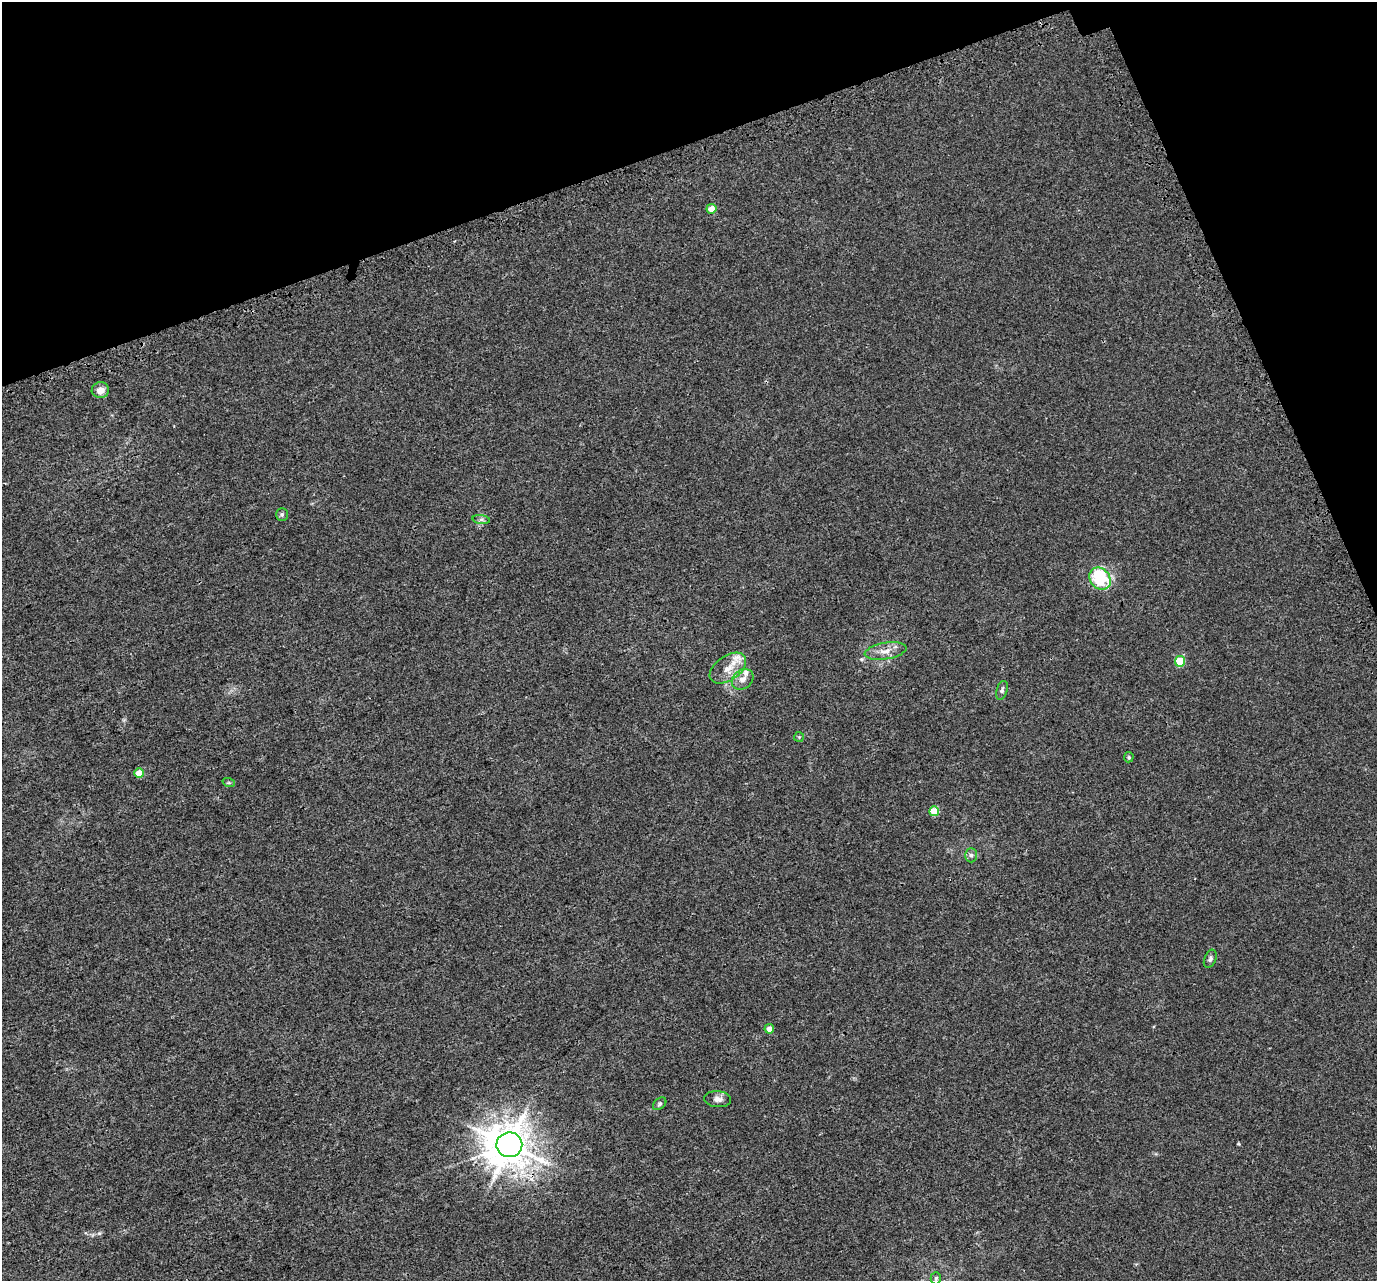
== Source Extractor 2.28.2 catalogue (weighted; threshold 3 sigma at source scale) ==
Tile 3 of 4 x 4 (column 3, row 1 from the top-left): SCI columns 2826-4200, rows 4000-5278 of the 5654 x 5495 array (HDU 1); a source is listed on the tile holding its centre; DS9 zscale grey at full resolution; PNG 1379 x 1283 px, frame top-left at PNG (2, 2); each listed source drawn as its Kron ellipse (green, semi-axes under 4 px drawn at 4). Shown black and unused: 17% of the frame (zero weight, under 3 of 4 exposures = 6% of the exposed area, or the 3 px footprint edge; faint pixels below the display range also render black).
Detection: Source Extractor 2.28.2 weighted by HDU 2 'WHT'; one run over the whole footprint, this tile lists its part. Background 0.00395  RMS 0.0025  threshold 0.0112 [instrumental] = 3 sigma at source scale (4.5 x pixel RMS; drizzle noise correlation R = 1.50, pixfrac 1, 0.0396/0.0396 arcsec/px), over >= 5 px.
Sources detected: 25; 3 inside a brighter listed object's ellipse — not listed separately; the other 22 listed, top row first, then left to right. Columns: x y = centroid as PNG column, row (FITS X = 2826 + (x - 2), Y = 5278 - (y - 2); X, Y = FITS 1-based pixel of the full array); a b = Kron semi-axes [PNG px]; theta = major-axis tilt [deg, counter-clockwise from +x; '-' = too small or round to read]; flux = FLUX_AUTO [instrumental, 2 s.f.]
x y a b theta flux
711 209 5 5 - 2.5
100 390 8 8 - 1.9
282 515 6 5 - 0.45
481 520 9 4 -8 0.59
1100 579 12 10 -49 13
885 651 21 8 9 2.3
1180 661 5 5 - 8.9
728 668 20 12 35 3.4
743 679 11 9 40 1.6
1002 690 10 5 72 0.62
799 737 5 5 - 0.3
1129 757 5 5 - 0.33
139 773 5 4 - 3.3
229 783 6 4 -18 0.3
934 811 5 5 - 5.8
971 855 7 6 - 0.62
1210 959 9 6 68 0.63
769 1029 5 4 - 1.4
718 1099 13 8 -5 1.1
660 1104 7 5 41 0.46
509 1145 13 12 - 660
936 1278 6 5 - 0.49
Overlapping masked pixels (flux is a lower limit): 1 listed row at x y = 509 1145